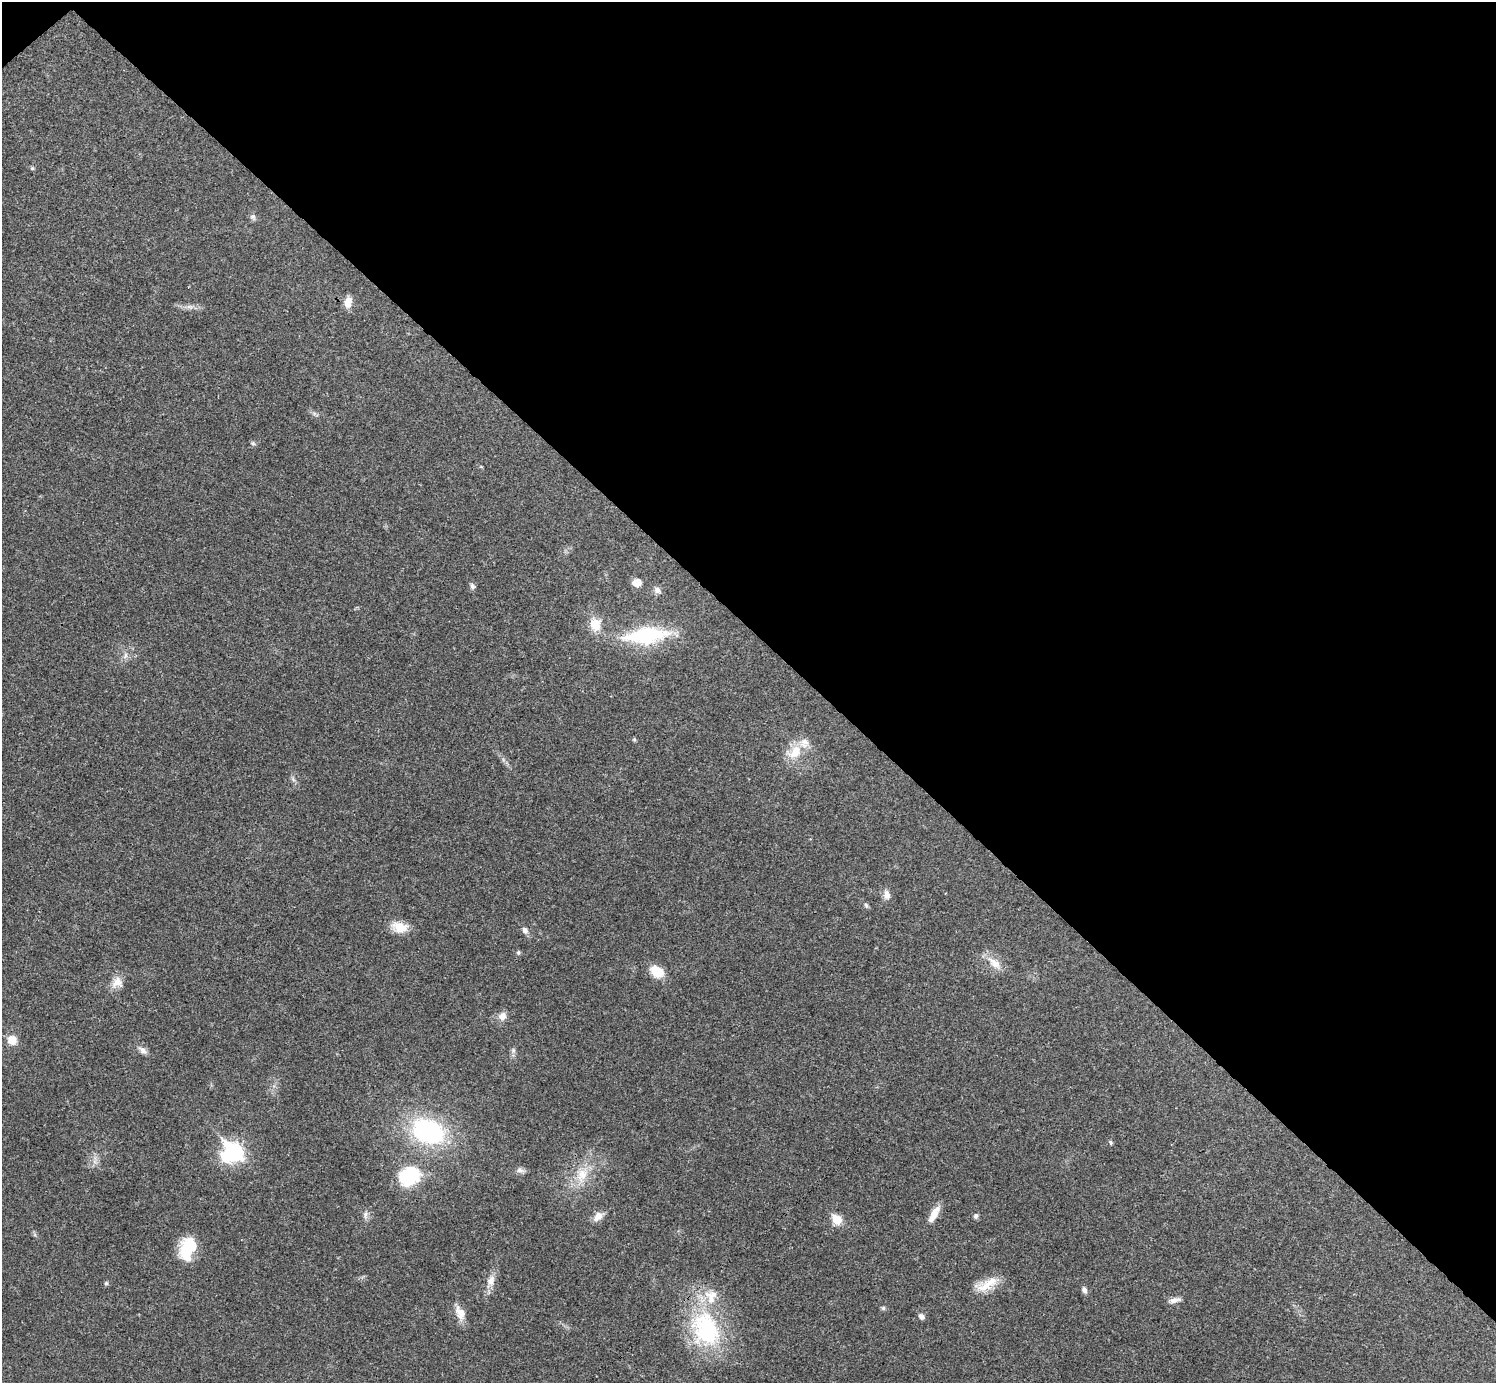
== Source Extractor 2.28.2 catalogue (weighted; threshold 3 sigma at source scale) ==
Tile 3 of 4 x 4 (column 3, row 1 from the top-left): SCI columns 2991-4484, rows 4302-5682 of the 5982 x 5981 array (HDU 1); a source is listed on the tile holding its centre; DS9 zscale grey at full resolution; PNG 1498 x 1385 px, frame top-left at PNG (2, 2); no overlay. Shown black and unused: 46% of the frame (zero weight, under 3 of 4 exposures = <1% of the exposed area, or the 3 px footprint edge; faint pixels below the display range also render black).
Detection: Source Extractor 2.28.2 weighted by HDU 2 'WHT'; one run over the whole footprint, this tile lists its part. Background 0.0208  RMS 0.0022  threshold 0.0101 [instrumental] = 3 sigma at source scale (4.5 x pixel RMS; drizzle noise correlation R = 1.50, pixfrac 1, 0.05/0.05 arcsec/px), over >= 5 px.
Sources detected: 52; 1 inside a brighter object's white glare — not listed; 2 inside a brighter listed object's ellipse — not listed separately; the other 49 listed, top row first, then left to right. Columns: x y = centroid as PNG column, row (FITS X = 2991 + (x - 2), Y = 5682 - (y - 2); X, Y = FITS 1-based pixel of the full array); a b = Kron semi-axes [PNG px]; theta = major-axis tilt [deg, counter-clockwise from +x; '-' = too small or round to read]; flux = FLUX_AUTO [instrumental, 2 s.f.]
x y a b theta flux
32 168 6 4 0 0.31
253 217 9 7 -59 0.67
348 302 13 8 78 2.4
190 307 13 6 -2 1.2
314 413 7 4 -19 0.52
253 443 7 5 -22 0.43
637 583 8 7 - 2.6
472 586 8 7 - 0.7
657 590 10 9 - 1
595 624 17 13 -78 4.2
646 635 56 19 6 19
125 655 10 5 69 0.81
634 739 6 5 - 0.29
795 752 23 16 36 5.4
293 779 8 4 -53 0.51
887 895 12 8 -79 1.5
866 905 8 5 -69 0.47
399 927 20 12 -11 4
525 930 10 7 -56 1
518 953 7 5 90 0.39
994 963 24 11 -42 3.2
657 971 16 11 -35 4.6
117 982 17 14 57 2.5
502 1016 11 9 60 1.7
12 1040 11 11 - 2.5
143 1050 13 8 -37 1.2
513 1050 8 6 -76 0.65
428 1131 33 23 -23 33
1110 1142 6 5 - 0.38
234 1151 11 8 -46 53
95 1162 10 5 -45 0.9
520 1170 12 7 -22 0.91
582 1174 28 17 71 6.8
409 1176 30 24 28 12
934 1214 23 8 61 2.8
365 1215 13 7 87 1.1
598 1216 15 9 41 1.9
976 1216 7 6 - 0.63
837 1220 8 6 -45 6.5
187 1248 25 16 75 8.5
491 1281 21 10 72 2.4
106 1283 6 5 - 0.36
987 1284 33 12 24 4.6
1084 1290 9 5 -67 0.89
1174 1300 16 6 15 1.2
883 1308 6 5 - 0.43
460 1313 19 11 -68 2.9
921 1316 7 5 -44 0.99
706 1329 55 40 -68 27